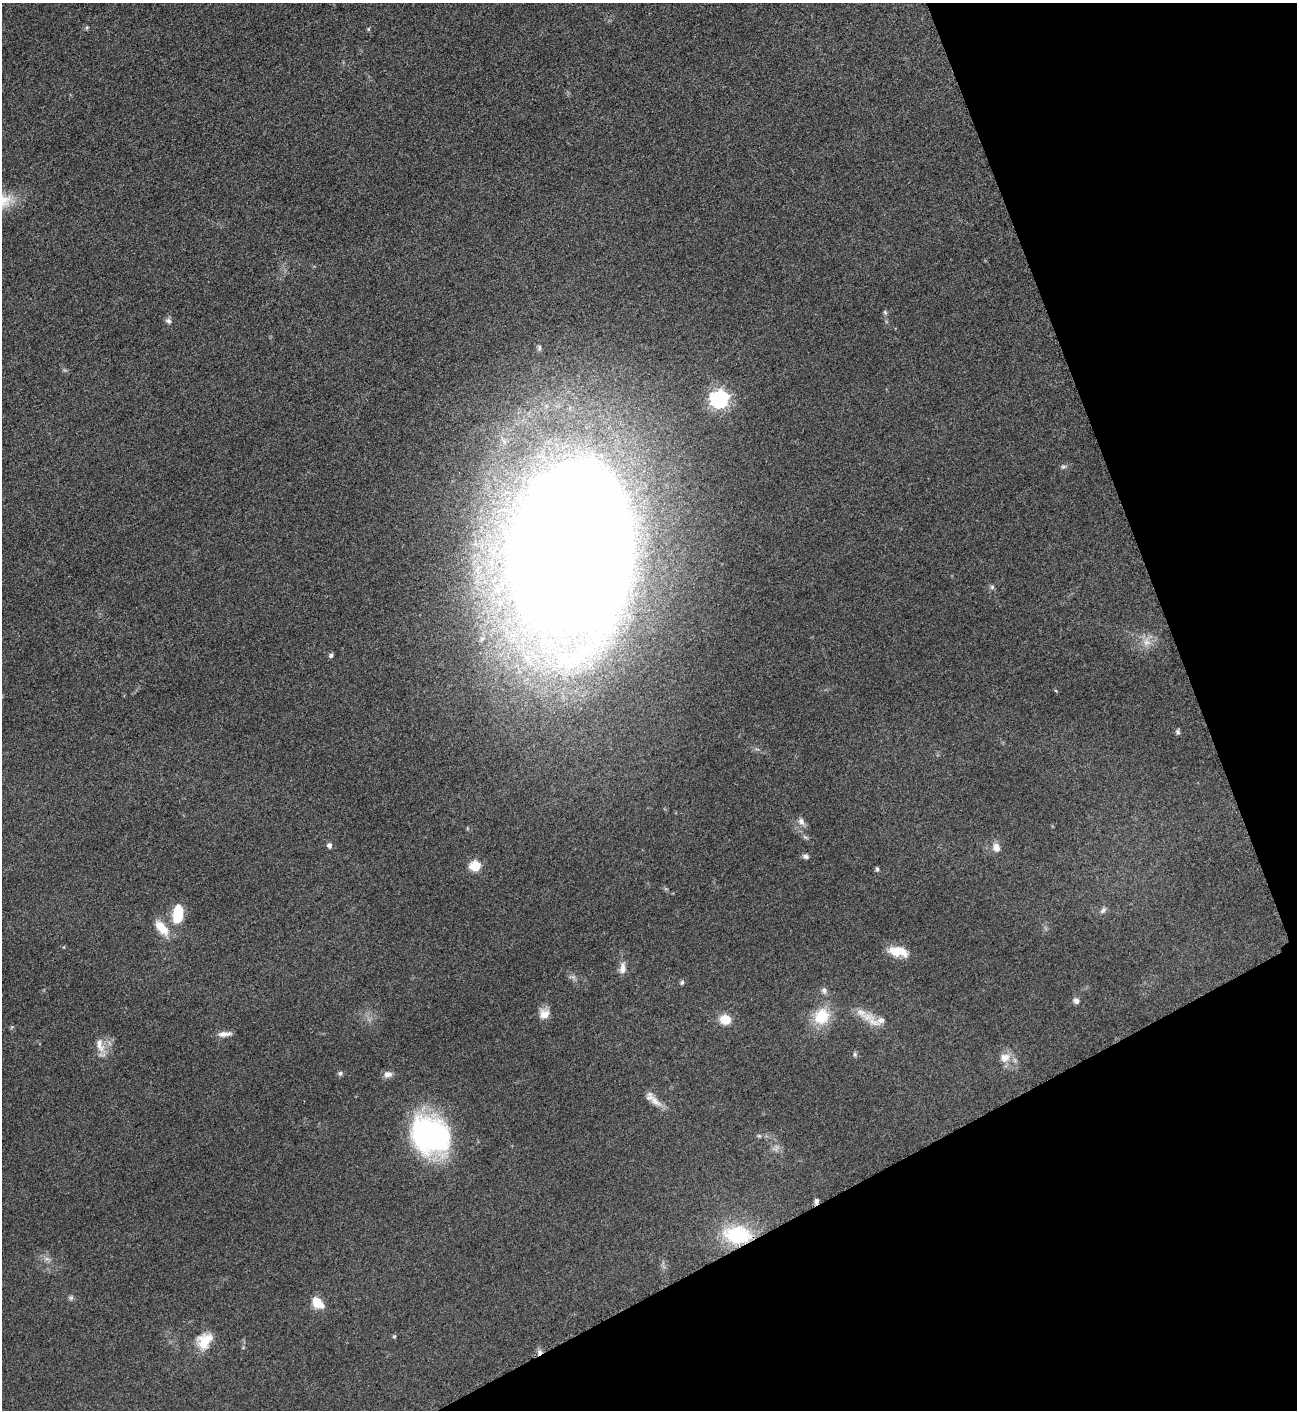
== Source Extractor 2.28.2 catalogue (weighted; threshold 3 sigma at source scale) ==
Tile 12 of 4 x 4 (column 4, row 3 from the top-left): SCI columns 4048-5342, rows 1415-2822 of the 5639 x 5648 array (HDU 1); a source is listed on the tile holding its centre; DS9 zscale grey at full resolution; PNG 1299 x 1412 px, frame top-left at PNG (2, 3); no overlay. Shown black and unused: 21% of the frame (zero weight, under 3 of 5 exposures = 1% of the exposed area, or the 3 px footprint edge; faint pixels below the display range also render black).
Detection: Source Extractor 2.28.2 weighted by HDU 2 'WHT'; one run over the whole footprint, this tile lists its part. Background 0.0918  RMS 0.0067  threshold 0.0301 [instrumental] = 3 sigma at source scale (4.5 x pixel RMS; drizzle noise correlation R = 1.50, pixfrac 1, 0.05/0.05 arcsec/px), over >= 5 px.
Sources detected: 51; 3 too faint to see at this stretch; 1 cosmic-ray / hot-pixel residue — not listed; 2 inside a brighter listed object's ellipse — not listed separately; the other 45 listed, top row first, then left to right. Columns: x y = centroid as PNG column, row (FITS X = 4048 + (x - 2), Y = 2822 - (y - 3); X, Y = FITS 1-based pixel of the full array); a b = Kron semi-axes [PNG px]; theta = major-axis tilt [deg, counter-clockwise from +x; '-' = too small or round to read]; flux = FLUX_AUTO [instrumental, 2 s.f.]
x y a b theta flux
87 27 6 4 19 0.94
368 29 5 5 - 0.75
885 312 6 5 - 1.1
168 321 9 7 -31 2.1
539 348 8 5 -90 1.5
720 399 7 7 - 290
570 551 96 66 86 3900
992 587 6 6 - 1.4
1147 642 12 11 - 6.6
331 655 5 5 - 1.7
1178 732 7 5 -86 1.4
801 821 11 8 -58 3.3
329 845 6 5 - 2.2
996 847 12 10 -74 5
805 856 8 6 -6 1.9
475 866 6 6 - 42
877 869 7 4 -81 1.2
1103 910 10 6 46 2.2
178 914 19 10 82 22
162 928 21 10 -50 12
898 951 25 11 -12 13
623 968 17 8 83 4.9
572 977 11 5 0 2
682 982 6 5 - 1.5
824 990 9 7 -79 2.4
1076 1001 8 7 - 2.5
544 1014 13 12 - 6.8
822 1017 19 17 56 22
867 1017 22 12 -4 11
725 1020 10 9 - 13
225 1034 18 6 5 4.1
100 1045 22 11 -72 8
855 1054 7 5 -70 1.3
1005 1058 15 12 14 8
340 1073 6 6 - 1.4
388 1074 11 8 8 3.8
655 1101 22 9 -39 6.9
430 1135 34 28 -38 180
759 1136 6 5 - 1.1
816 1201 9 6 84 2
737 1235 27 18 -5 49
71 1297 7 6 - 1.5
318 1303 15 10 -43 10
394 1336 5 4 - 0.84
204 1341 22 16 50 15
Overlapping masked pixels (flux is a lower limit): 2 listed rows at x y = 816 1201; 737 1235